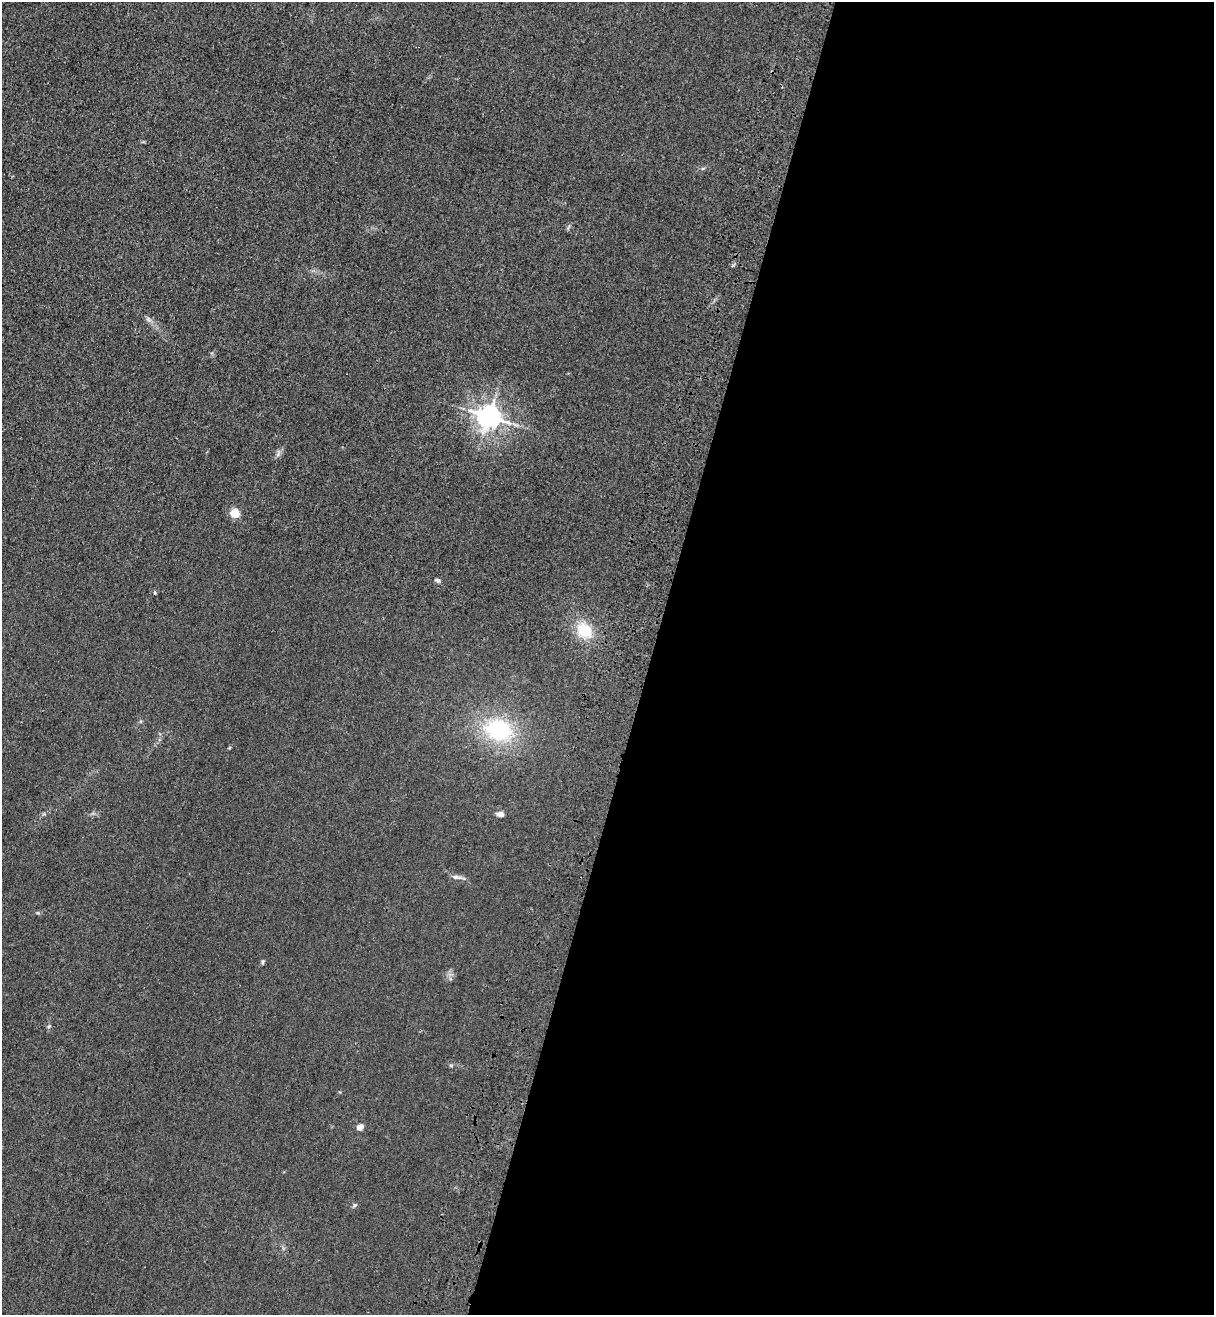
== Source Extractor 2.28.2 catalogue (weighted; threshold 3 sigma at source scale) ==
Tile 12 of 4 x 4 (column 4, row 3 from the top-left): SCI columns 4008-5219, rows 1359-2671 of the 5463 x 5344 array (HDU 1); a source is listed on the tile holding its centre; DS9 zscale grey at full resolution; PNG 1216 x 1317 px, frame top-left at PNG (2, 2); no overlay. Shown black and unused: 46% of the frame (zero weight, under 3 of 4 exposures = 6% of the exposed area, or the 3 px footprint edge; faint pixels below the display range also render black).
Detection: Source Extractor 2.28.2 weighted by HDU 2 'WHT'; one run over the whole footprint, this tile lists its part. Background 0.0139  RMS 0.0055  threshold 0.0247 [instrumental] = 3 sigma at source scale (4.5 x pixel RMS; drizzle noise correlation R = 1.50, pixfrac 1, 0.05/0.05 arcsec/px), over >= 5 px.
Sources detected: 13; all 13 listed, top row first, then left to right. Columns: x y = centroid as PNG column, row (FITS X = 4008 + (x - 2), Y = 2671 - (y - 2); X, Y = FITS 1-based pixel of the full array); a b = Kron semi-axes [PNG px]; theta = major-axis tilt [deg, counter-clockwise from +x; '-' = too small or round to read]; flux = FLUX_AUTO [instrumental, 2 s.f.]
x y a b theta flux
489 417 8 7 - 480
278 454 7 5 48 1.3
235 513 9 8 - 6.7
438 580 6 5 - 1.3
155 593 5 3 - 0.58
584 630 19 15 -36 15
498 730 33 24 -15 45
229 748 5 3 - 0.48
500 814 8 6 -7 2.3
456 877 14 5 -7 2.3
263 962 6 4 71 0.81
451 1065 6 4 -18 0.67
360 1127 8 6 40 2.9
Unlisted compact peaks at least as high as the median listed source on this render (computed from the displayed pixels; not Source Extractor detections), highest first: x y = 354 1205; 148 319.